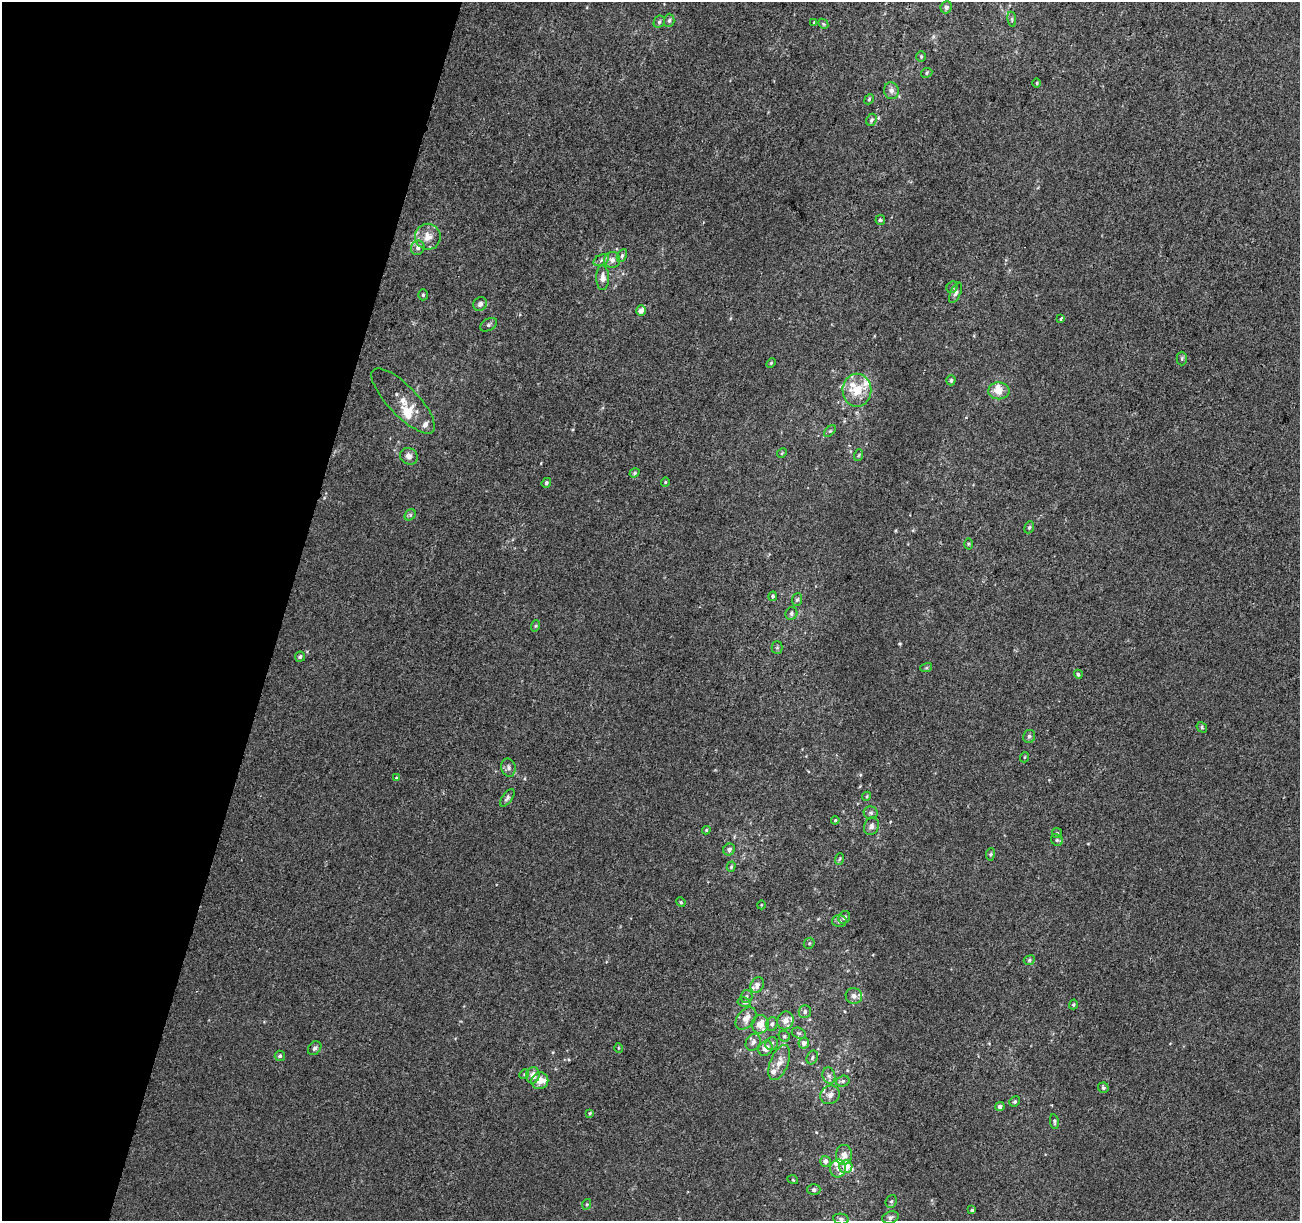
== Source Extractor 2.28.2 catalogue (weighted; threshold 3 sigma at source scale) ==
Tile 9 of 4 x 4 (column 1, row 3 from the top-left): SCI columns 27-1324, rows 1552-2770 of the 5231 x 5470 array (HDU 1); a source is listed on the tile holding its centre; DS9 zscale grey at full resolution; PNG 1302 x 1223 px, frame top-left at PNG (2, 2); each listed source drawn as its Kron ellipse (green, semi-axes under 4 px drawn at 4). Shown black and unused: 22% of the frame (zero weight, under 2 of 3 exposures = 2% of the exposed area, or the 3 px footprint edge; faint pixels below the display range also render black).
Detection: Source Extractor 2.28.2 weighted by HDU 2 'WHT'; one run over the whole footprint, this tile lists its part. Background 0.00368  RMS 0.0054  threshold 0.0244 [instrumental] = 3 sigma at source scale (4.5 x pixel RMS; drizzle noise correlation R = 1.50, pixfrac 1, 0.0396/0.0396 arcsec/px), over >= 5 px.
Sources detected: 129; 13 inside a brighter listed object's ellipse — not listed separately; the other 116 listed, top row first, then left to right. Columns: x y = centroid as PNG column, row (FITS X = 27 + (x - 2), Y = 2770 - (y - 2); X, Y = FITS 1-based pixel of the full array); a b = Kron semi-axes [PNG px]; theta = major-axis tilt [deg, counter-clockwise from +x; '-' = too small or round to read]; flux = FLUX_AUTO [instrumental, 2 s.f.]
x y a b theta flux
946 7 6 5 - 1.8
1012 19 7 3 -82 0.73
669 20 7 5 87 1.1
659 22 6 5 - 0.94
814 22 3 3 - 2.2
823 24 5 4 - 0.65
921 56 5 5 - 0.72
927 73 6 4 25 0.78
1037 83 5 3 - 0.53
891 91 8 7 - 2.5
869 99 5 4 - 0.71
871 120 6 5 - 1.1
880 220 5 4 - 1
428 237 13 12 - 6.4
418 248 7 6 - 2.1
622 256 7 4 64 1.1
601 260 8 5 25 1.4
612 260 8 8 - 2.8
603 278 12 6 90 3.7
952 287 6 5 - 0.86
956 293 11 5 66 1.6
423 295 5 4 - 0.76
480 304 7 6 - 2.2
641 311 5 5 - 3
1061 318 3 3 - 2.9
489 325 9 5 28 1.3
1182 359 7 5 89 0.92
771 363 5 3 - 0.55
951 380 5 4 - 0.99
857 390 16 14 -90 12
999 391 10 8 -1 5.7
403 401 43 15 -46 11
830 431 7 4 43 0.81
782 453 5 4 - 0.59
859 455 6 3 70 0.58
409 456 9 8 - 2.9
634 473 5 4 - 0.89
665 482 4 4 - 0.54
546 483 5 4 - 1
410 515 6 5 - 0.91
1029 527 6 4 68 0.86
968 544 5 3 - 0.57
773 596 4 4 - 0.79
797 600 6 5 - 1.1
791 614 6 6 - 1.3
535 626 6 4 71 0.62
777 648 6 5 - 0.85
300 657 5 5 - 1
926 668 6 4 18 0.65
1078 674 4 4 - 1
1202 727 6 4 -50 0.75
1029 736 6 6 - 1.2
1025 757 5 3 - 0.41
508 768 9 7 -77 1.8
396 778 4 4 - 0.44
867 796 5 3 - 0.58
507 798 10 5 54 1.3
871 813 7 6 - 1.2
835 820 4 3 - 0.51
871 826 9 7 66 1.8
706 830 4 3 - 0.59
1057 833 5 5 - 0.68
1057 840 6 5 - 1
729 850 6 5 - 1.6
990 854 6 4 82 0.75
839 859 6 3 69 0.73
731 867 5 4 - 0.82
681 902 5 4 - 0.63
761 905 4 3 - 0.37
844 917 6 5 - 1.6
839 921 7 6 - 1.5
809 943 6 5 - 0.76
1029 960 6 4 24 0.82
757 985 8 6 65 2.3
746 996 6 6 - 1.2
854 996 8 8 - 2.4
744 1002 7 4 -9 1.1
1073 1004 5 4 - 0.75
805 1012 6 6 - 1.4
746 1018 13 8 49 4.7
785 1020 9 8 - 4
760 1024 9 8 - 6.2
772 1024 7 5 74 1.2
799 1033 7 5 -19 1.1
784 1036 6 5 - 1
753 1042 9 7 59 2.1
804 1043 5 5 - 2.8
772 1044 6 6 - 1.3
315 1048 8 6 49 1.4
618 1048 5 3 - 0.51
766 1048 8 6 53 4.2
280 1056 5 5 - 0.86
812 1057 7 5 65 1.2
779 1062 18 9 68 4.8
524 1074 5 4 - 0.64
533 1075 8 6 78 4.2
829 1076 8 6 -74 1.6
540 1081 8 8 - 4.5
843 1081 7 5 15 1.3
1103 1088 5 5 - 1.2
830 1095 10 9 - 3.3
1015 1101 5 5 - 0.99
1000 1106 5 4 - 2
590 1113 4 4 - 0.63
1054 1122 7 4 -80 0.84
844 1155 10 8 86 3.7
825 1161 5 5 - 2.5
846 1167 6 6 - 7.1
838 1168 9 8 - 3.1
793 1180 5 3 - 0.45
814 1190 6 5 - 1.3
891 1201 7 5 67 1
587 1204 5 3 - 0.56
972 1210 3 3 - 0.8
890 1217 8 6 20 1.7
841 1219 7 5 -11 1.3